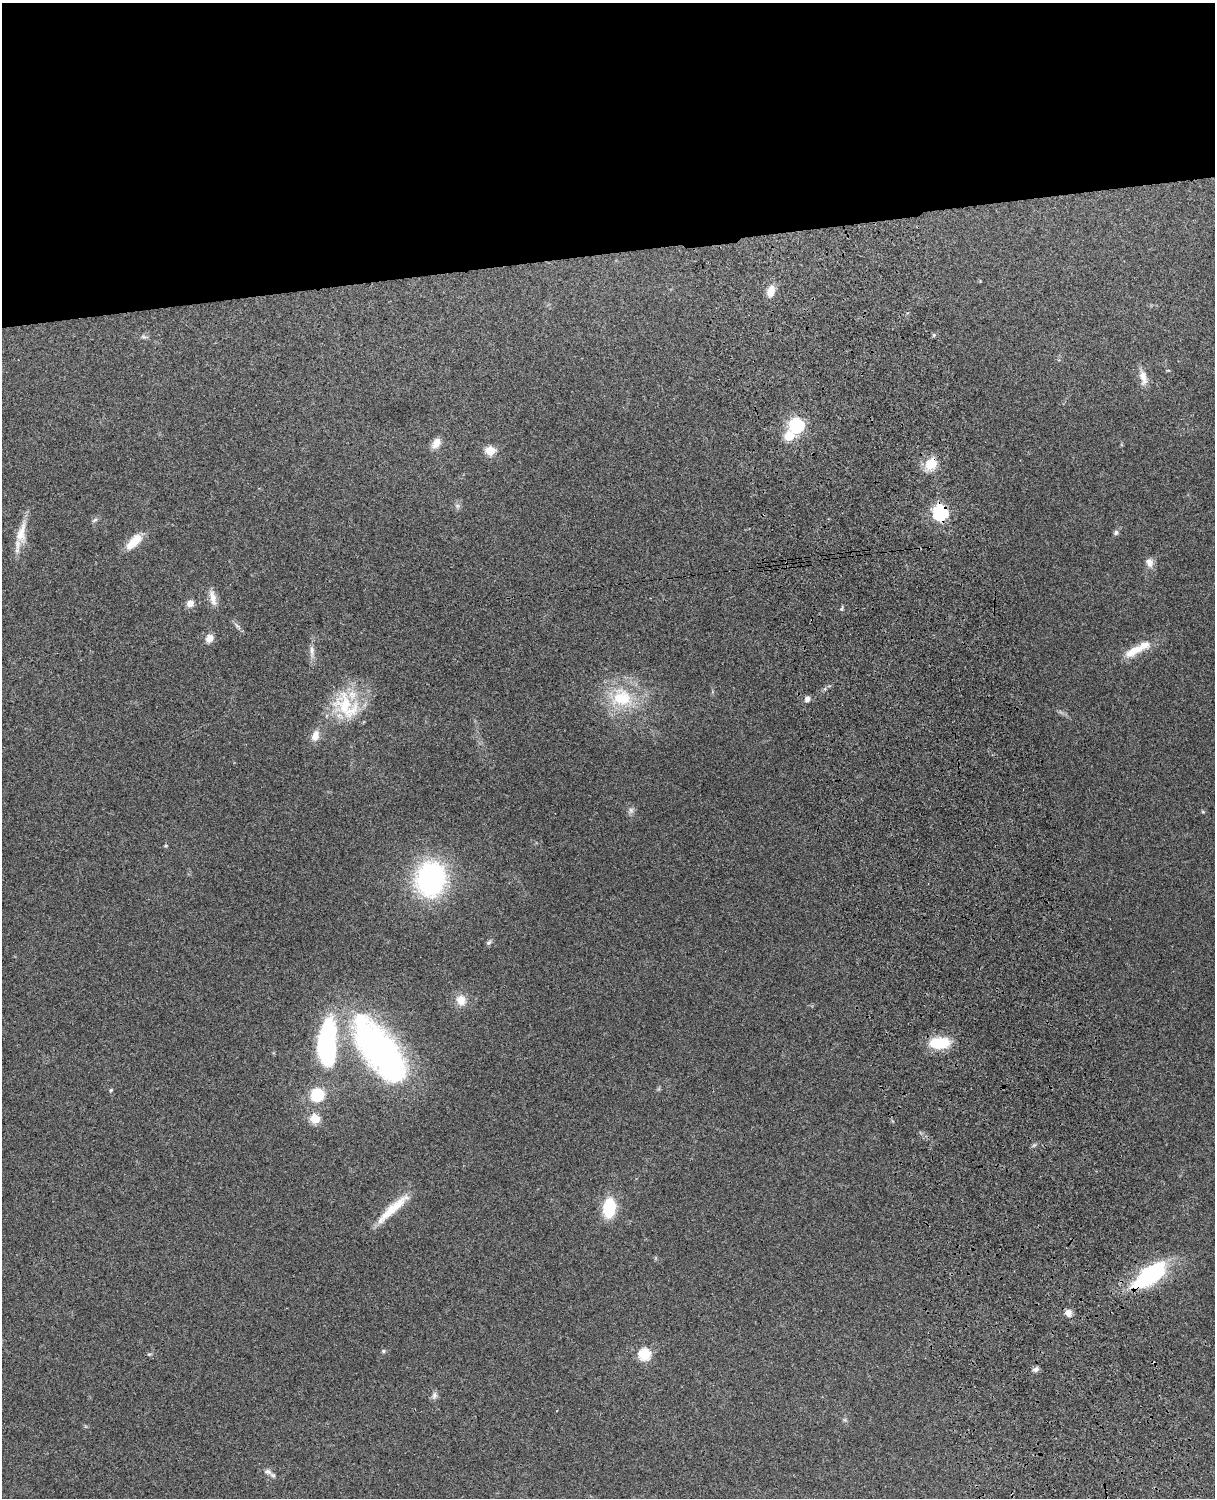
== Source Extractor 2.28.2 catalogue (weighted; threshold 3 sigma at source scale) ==
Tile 2 of 4 x 3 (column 2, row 1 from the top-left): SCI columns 1331-2543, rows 3156-4651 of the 5089 x 4928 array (HDU 1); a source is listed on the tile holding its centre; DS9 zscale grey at full resolution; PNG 1217 x 1500 px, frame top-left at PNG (2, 3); no overlay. Shown black and unused: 17% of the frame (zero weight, under 3 of 4 exposures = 6% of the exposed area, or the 3 px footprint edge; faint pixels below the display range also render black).
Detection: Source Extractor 2.28.2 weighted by HDU 2 'WHT'; one run over the whole footprint, this tile lists its part. Background 0.29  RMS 0.0094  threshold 0.0423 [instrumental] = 3 sigma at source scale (4.5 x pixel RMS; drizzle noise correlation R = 1.50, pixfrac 1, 0.05/0.05 arcsec/px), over >= 5 px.
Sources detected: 49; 1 inside a brighter object's white glare — not listed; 2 inside a brighter listed object's ellipse — not listed separately; the other 46 listed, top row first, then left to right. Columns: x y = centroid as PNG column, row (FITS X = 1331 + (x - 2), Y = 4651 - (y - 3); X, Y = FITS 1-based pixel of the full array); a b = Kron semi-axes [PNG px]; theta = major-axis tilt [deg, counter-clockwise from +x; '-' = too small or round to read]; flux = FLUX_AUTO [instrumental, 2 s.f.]
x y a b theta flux
771 291 16 9 76 8.6
934 335 5 5 - 1.4
144 337 7 4 -18 1.8
1143 377 21 9 -78 9
797 425 6 6 - 190
789 436 6 5 - 39
436 443 13 9 61 7.7
490 451 5 5 - 47
931 464 18 14 47 16
457 506 6 6 - 2.3
940 513 7 7 - 210
95 520 9 4 34 1.8
1116 532 7 6 - 2.5
21 533 30 12 79 18
135 541 19 13 51 15
1149 562 12 9 -71 6.3
213 598 23 8 -80 8.2
190 603 10 9 - 5.7
209 638 10 8 44 6.4
312 651 18 5 -89 5.7
1135 651 35 11 28 19
622 698 30 26 -1 51
807 699 7 6 - 3.9
346 706 43 28 -47 52
315 736 15 9 70 8.7
631 810 9 6 77 3
1203 812 6 3 -18 0.96
166 846 5 3 - 0.88
431 879 27 23 81 190
489 943 8 6 38 1.9
461 1000 14 13 - 11
939 1043 22 11 4 33
327 1050 38 18 -80 100
380 1050 63 26 -53 390
111 1090 5 4 - 1
317 1095 10 10 - 35
315 1119 5 5 - 44
609 1208 21 12 83 36
392 1209 52 9 42 26
1150 1276 43 18 37 86
1068 1313 9 8 - 5.5
383 1351 5 4 - 1.7
644 1354 6 6 - 89
1035 1369 8 6 13 3.1
434 1395 10 7 80 3.2
268 1472 10 8 -26 4.1
Overlapping masked pixels (flux is a lower limit): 3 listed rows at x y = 931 464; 940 513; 1150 1276